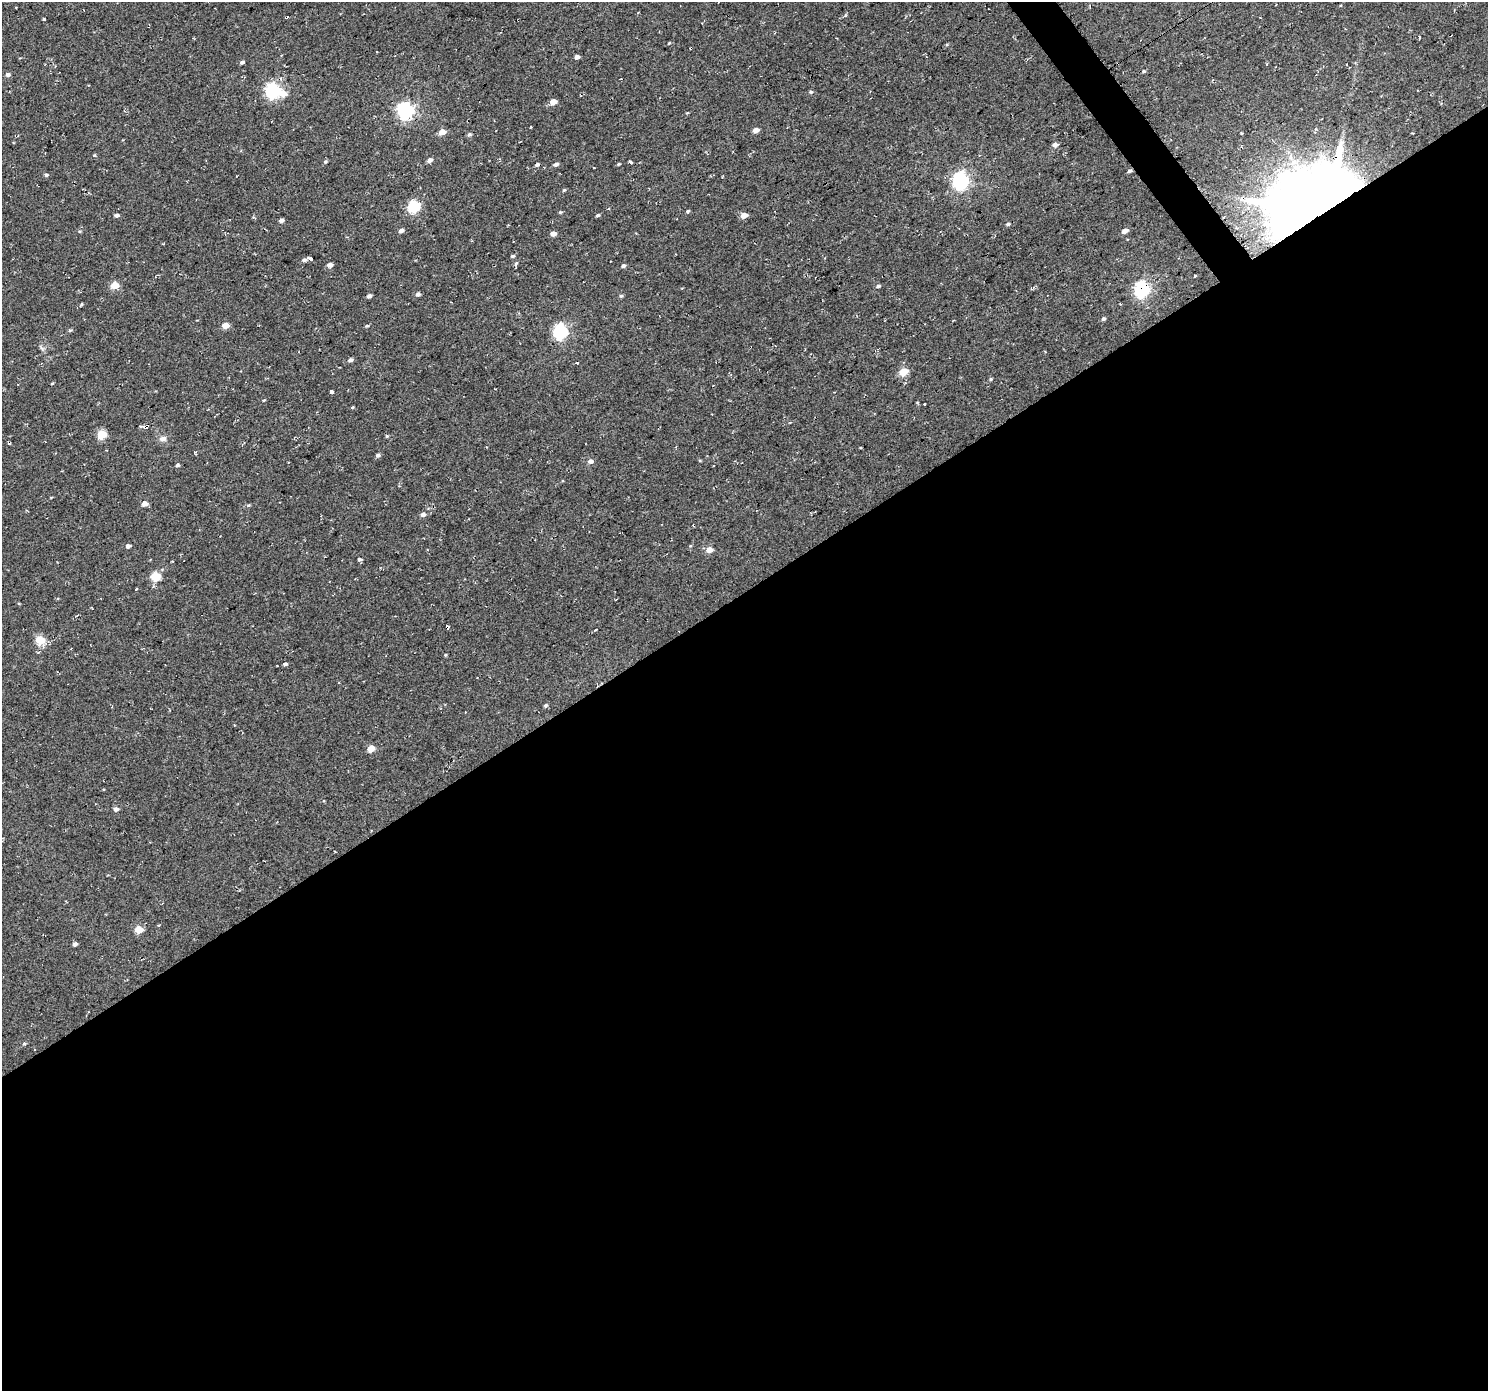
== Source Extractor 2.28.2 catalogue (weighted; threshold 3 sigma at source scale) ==
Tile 15 of 4 x 4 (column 3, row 4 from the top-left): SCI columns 2972-4457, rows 191-1579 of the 5946 x 5873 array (HDU 1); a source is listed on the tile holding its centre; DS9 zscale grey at full resolution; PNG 1490 x 1393 px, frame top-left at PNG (2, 2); no overlay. Shown black and unused: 58% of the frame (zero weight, under 2 of 3 exposures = <1% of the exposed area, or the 3 px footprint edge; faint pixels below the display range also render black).
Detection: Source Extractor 2.28.2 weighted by HDU 2 'WHT'; one run over the whole footprint, this tile lists its part. Background 0.0599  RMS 0.0093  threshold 0.0417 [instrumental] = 3 sigma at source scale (4.5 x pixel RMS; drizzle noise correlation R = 1.50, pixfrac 1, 0.0396/0.0396 arcsec/px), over >= 5 px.
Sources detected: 103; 7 cosmic-ray / hot-pixel residue — not listed; the other 96 listed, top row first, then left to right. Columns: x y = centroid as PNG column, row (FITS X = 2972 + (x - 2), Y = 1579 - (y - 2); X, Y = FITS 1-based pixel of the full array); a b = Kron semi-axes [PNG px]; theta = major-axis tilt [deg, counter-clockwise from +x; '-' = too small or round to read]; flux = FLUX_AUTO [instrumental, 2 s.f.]
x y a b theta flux
44 19 3 3 - 5.3
1419 37 3 3 - 2.3
669 43 4 3 - 0.74
577 57 4 4 - 3.3
242 62 5 4 - 1.6
1144 71 4 4 - 1.2
8 75 6 5 - 2.4
272 91 6 6 - 190
811 92 5 4 - 1.2
282 94 7 6 - 11
553 102 5 4 - 9.6
405 111 7 6 - 290
687 113 4 3 - 0.76
756 130 5 5 - 4.8
442 132 5 4 - 10
469 134 5 5 - 2
1055 145 5 4 - 4.3
94 155 5 3 - 1.2
429 160 6 5 - 3.5
325 161 6 4 44 1.4
630 162 3 3 - 27
556 164 5 4 - 2.9
619 164 4 4 - 0.85
537 165 4 4 - 2.6
594 168 3 2 - 0.87
1129 171 5 4 - 1.7
46 175 5 4 - 1.4
960 181 7 6 - 280
564 190 5 4 - 1
1316 201 64 44 20 2100
413 207 6 5 - 88
688 211 4 3 - 1.2
560 212 5 4 - 1
117 215 5 4 - 2.2
598 215 5 4 - 1.3
744 215 6 5 - 8.1
281 220 5 4 - 2.5
1008 224 5 4 - 1.5
401 231 5 4 - 3
1124 231 6 4 21 4.9
553 234 5 4 - 4.9
513 256 5 4 - 1.3
311 259 4 3 - 4.2
304 260 6 5 - 2.5
516 264 7 4 61 1.5
330 265 5 4 - 4.3
623 266 5 4 - 2
1195 275 3 3 - 4.5
115 285 5 4 - 20
878 286 6 4 27 1.7
1141 290 7 6 - 220
418 294 5 5 - 2.3
369 296 5 4 - 2.4
621 296 5 4 - 1.3
81 304 5 3 - 0.87
1103 319 5 5 - 1.6
225 325 5 4 - 11
367 326 6 3 18 1.1
560 332 6 6 - 180
42 348 9 3 -45 1.7
350 360 6 4 21 2.5
903 372 6 5 - 21
991 379 5 4 - 1.1
52 383 4 3 - 0.7
331 392 4 3 - 3.5
263 400 3 3 - 3.5
924 404 3 3 - 8
352 407 5 3 - 0.87
146 427 4 3 - 13
102 434 5 5 - 31
387 436 4 4 - 0.92
163 439 10 7 3 4.1
9 443 4 3 - 1.2
195 453 4 3 - 1.7
378 455 5 5 - 2.1
591 461 6 5 - 3.2
177 465 5 4 - 1.4
145 503 5 4 - 5.7
423 514 5 4 - 3.7
128 546 5 4 - 2.6
709 550 6 5 - 9
359 559 5 4 - 1.9
155 576 6 5 - 37
136 589 3 3 - 1.1
92 608 3 2 - 0.81
448 627 4 3 - 8.4
595 630 3 3 - 2.8
40 640 5 5 - 33
445 655 5 3 - 0.78
285 664 5 3 - 1.8
546 705 5 4 - 1.6
371 749 5 5 - 12
116 809 5 5 - 3.5
138 929 5 5 - 19
75 944 5 4 - 2.3
24 1044 5 4 - 1.1
Overlapping masked pixels (flux is a lower limit): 5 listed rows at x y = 405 111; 1316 201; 1141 290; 146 427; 448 627